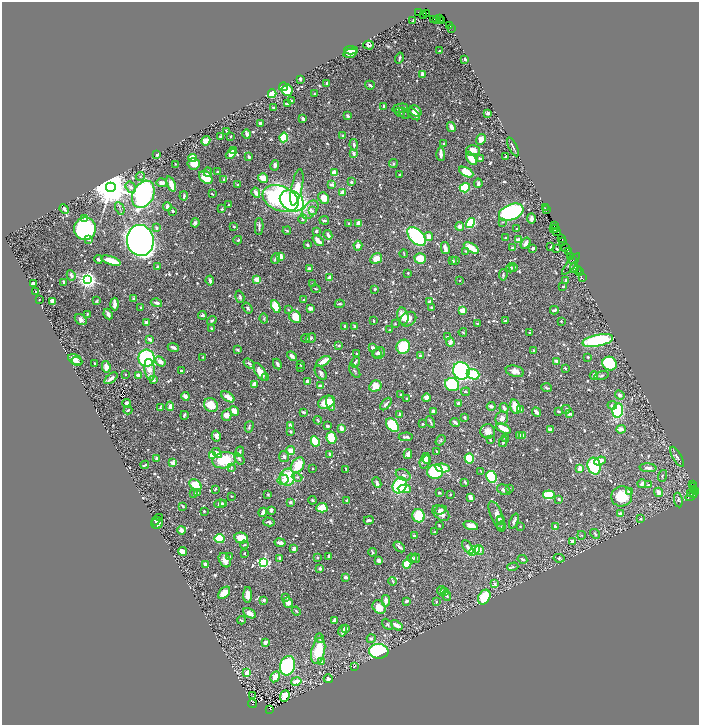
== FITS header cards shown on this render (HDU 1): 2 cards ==
NAXIS1  =                 1393
NAXIS2  =                 1445

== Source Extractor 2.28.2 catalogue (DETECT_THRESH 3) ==
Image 1393 x 1445 px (HDU 1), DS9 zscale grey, zoomed out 1/2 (1 PNG px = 2 x 2 image px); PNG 701 x 727 px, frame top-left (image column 1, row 1445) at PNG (2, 2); each listed source drawn as its Kron ellipse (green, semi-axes under 4 px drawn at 4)
Background 0.728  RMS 0.0088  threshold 0.0265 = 3 sigma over >= 5 px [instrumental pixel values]
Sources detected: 939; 55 cannot appear on this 1/2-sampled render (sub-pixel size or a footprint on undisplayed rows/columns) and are neither listed nor drawn; of the other 884, the 500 brightest by FLUX_AUTO listed and drawn (384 fainter detections omitted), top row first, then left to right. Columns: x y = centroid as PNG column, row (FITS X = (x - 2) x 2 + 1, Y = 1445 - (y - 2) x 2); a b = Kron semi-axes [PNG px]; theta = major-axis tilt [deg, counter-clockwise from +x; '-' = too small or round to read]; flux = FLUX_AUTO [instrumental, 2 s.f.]
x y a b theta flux
419 12 3 2 - 13
426 14 2 1 - 8.1
423 15 2 2 - 250
439 19 2 2 - 170
434 20 2 1 - 12
437 20 2 1 - 34
413 21 3 2 - 2.7
441 21 2 2 - 350
450 25 2 1 - 12
451 28 2 1 - 11
368 45 5 3 - 3.9
351 50 6 4 -3 8.4
440 51 3 2 - 2.3
350 53 7 4 14 8.2
399 58 5 2 - 2.7
465 59 2 2 - 13
422 74 4 3 - 8.4
300 79 3 2 - 5.3
327 83 3 2 - 2.9
370 85 5 2 - 3.7
283 87 4 3 - 57
287 90 5 5 - 53
272 94 4 4 - 30
314 94 2 2 - 2.6
292 101 3 2 - 2.1
287 103 3 3 - 2.6
384 107 4 2 - 3.9
273 108 3 2 - 2.2
400 108 8 2 12 9
416 111 6 5 - 11
400 112 5 2 - 2.1
404 113 6 3 -54 2.1
488 113 2 2 - 9.8
414 114 7 3 -42 9.2
348 116 4 3 - 4.1
303 119 4 2 - 6.1
260 123 3 2 - 7.7
451 127 5 3 - 8.4
226 131 4 2 - 1.9
247 134 4 3 - 10
221 136 3 3 - 3
231 136 2 2 - 2.4
343 136 4 3 - 5.1
284 137 5 3 - 100
481 139 5 4 - 11
206 141 5 3 - 16
443 143 2 2 - 3.4
354 145 6 3 -83 5.4
513 147 10 2 -63 3.5
234 150 3 2 - 6.5
473 150 7 5 1 18
354 153 3 3 - 5.4
231 154 6 4 42 15
441 154 7 3 -88 12
157 155 3 2 - 2.4
249 157 3 2 - 5.6
506 157 3 2 - 2.8
193 158 4 4 - 29
471 158 7 4 -58 36
480 159 3 3 - 3.9
175 164 3 2 - 2.1
194 164 6 5 - 26
393 164 4 4 - 2.8
275 165 5 4 - 5.4
208 172 4 3 - 2.7
217 172 3 2 - 2.1
466 172 8 4 -29 34
334 173 3 3 - 26
399 175 2 2 - 2.6
140 176 5 3 - 2.3
206 177 8 5 -43 46
263 178 5 4 - 20
224 180 3 2 - 4.4
351 182 3 3 - 3.3
162 183 5 4 - 9.4
478 183 5 3 - 4.1
171 184 8 3 -69 19
238 185 2 2 - 3.2
332 185 4 3 - 7.1
111 187 5 5 - 7300
131 187 6 4 -59 6.3
297 187 18 5 78 39
465 188 5 4 - 110
256 193 5 3 - 11
342 193 3 2 - 19
143 194 14 10 61 450
212 194 3 2 - 3.3
184 196 4 2 - 2.6
324 198 6 4 -49 28
280 199 19 12 -23 320
292 201 13 9 -32 420
229 205 3 2 - 3.2
167 207 4 3 - 7
120 208 6 3 -64 3
545 208 2 1 - 40
64 209 5 2 - 9.3
222 209 2 2 - 5.1
310 210 10 6 51 10
546 210 3 2 - 54
173 211 3 2 - 2.8
312 211 4 3 - 2.1
511 212 13 7 22 490
84 218 4 3 - 6.1
531 218 5 3 - 5.8
303 219 4 3 - 2.5
324 220 5 2 - 2.5
502 222 4 3 - 2.1
195 223 5 3 - 4.8
359 223 4 3 - 17
470 223 5 4 - 120
349 224 2 2 - 5.4
554 225 3 2 - 48
234 226 2 2 - 2
460 226 4 4 - 6.9
259 227 8 2 88 4.8
157 228 3 2 - 3.1
556 228 4 1 - 50
85 229 11 11 - 300
517 229 2 2 - 3.9
554 229 2 1 - 9.7
287 231 4 2 - 2
316 231 3 2 - 4
556 231 2 1 - 5.6
328 235 5 2 - 6.9
429 236 4 3 - 15
416 237 11 6 -46 180
505 237 2 2 - 1.8
89 239 2 2 - 12
561 239 3 1 - 51
140 240 15 13 -81 2100
238 240 4 3 - 2.4
519 240 2 2 - 27
318 241 6 2 -44 18
563 241 3 1 - 43
525 243 6 3 56 7.2
308 245 3 2 - 5.1
358 246 5 4 - 9.6
550 247 4 2 - 2
566 247 2 1 - 14
445 248 6 3 -77 9.6
471 248 8 3 -31 34
512 248 3 2 - 4
533 248 3 2 - 5.3
557 249 4 2 - 2.4
466 251 3 3 - 2.7
568 252 3 2 - 66
404 254 4 2 - 1.9
571 256 2 1 - 29
280 257 4 3 - 30
376 258 6 5 - 17
420 258 6 5 - 30
98 259 4 3 - 4.4
275 259 5 2 - 4.1
455 260 3 3 - 3.6
572 260 3 1 - 57
111 261 10 3 -18 34
452 261 4 3 - 4
571 264 13 4 53 5.6
157 267 4 3 - 4.2
513 267 4 3 - 2.9
309 268 4 4 - 4.1
511 268 4 3 - 1.9
574 268 5 3 - 4.7
578 269 2 1 - 9.6
579 271 2 1 - 13
408 273 2 2 - 2
71 275 5 3 - 5.1
503 275 6 3 84 2.7
330 277 3 3 - 11
582 277 3 2 - 10
88 280 4 4 - 970
257 280 4 3 - 16
566 280 4 2 - 3
210 281 5 2 - 4.9
459 281 2 2 - 2.6
64 283 4 2 - 3.3
33 284 3 3 - 12
313 284 3 3 - 2.4
563 287 2 2 - 2.1
316 289 5 2 - 2.2
375 289 2 2 - 3.4
36 291 2 2 - 2.9
240 297 6 3 -74 3.3
39 299 2 2 - 2.3
134 299 3 2 - 9
304 300 3 2 - 2.6
52 301 4 3 - 14
97 301 3 2 - 2.5
430 302 3 2 - 6.3
156 303 6 3 -15 6.7
115 304 6 2 -88 13
340 304 5 2 - 2.8
141 307 2 2 - 1.8
276 307 6 4 -63 67
431 307 2 2 - 3.2
248 308 6 3 -54 3.7
310 308 3 3 - 9.7
288 310 3 2 - 2.1
463 310 3 3 - 19
554 310 4 3 - 4.8
87 314 2 2 - 2.1
108 314 5 3 - 5
202 315 4 3 - 3.1
403 316 8 5 -77 24
295 317 7 5 -53 28
81 319 6 5 - 6.3
264 319 5 3 - 2.2
408 319 8 6 35 13
212 321 5 3 - 2.5
374 321 3 2 - 1.9
505 321 3 2 - 1.9
561 321 2 2 - 2.2
147 323 3 2 - 15
477 323 3 2 - 2.1
395 324 2 2 - 2.5
345 326 3 3 - 5.2
355 326 4 2 - 2.3
211 328 3 3 - 2
390 330 3 2 - 2.2
463 332 4 2 - 2.6
530 333 2 2 - 2
447 337 4 3 - 2.1
305 338 4 3 - 1.9
311 338 5 4 - 2.8
150 339 3 2 - 6.8
598 340 15 6 12 190
450 342 4 3 - 9.1
339 345 3 3 - 1.8
173 347 5 3 - 7.5
403 347 7 6 - 120
373 348 3 3 - 7.1
237 350 3 2 - 3.5
534 350 4 3 - 2.5
377 353 4 4 - 3.3
379 353 6 5 - 6.6
357 354 2 2 - 2.2
292 356 5 3 - 7.2
421 356 3 2 - 5.8
203 357 2 2 - 2.1
588 357 2 2 - 1.9
147 358 8 8 - 190
75 360 8 4 -26 11
77 361 5 3 - 4.9
160 361 6 4 -37 11
323 361 8 3 31 19
557 361 4 2 - 9.5
355 362 6 3 55 3.2
95 363 3 2 - 2.6
249 363 6 3 -36 3.6
277 364 5 3 - 5.3
609 364 7 6 - 95
300 365 4 2 - 2.1
106 367 6 3 -80 10
301 367 2 2 - 1.8
565 368 3 2 - 3.7
150 370 11 5 -81 19
182 371 3 2 - 6.9
355 371 7 3 -55 2.3
461 371 9 8 - 340
515 371 9 5 -14 15
260 372 10 5 -57 22
321 373 8 5 -56 5.2
125 374 2 2 - 2
473 374 6 5 - 83
139 375 3 2 - 13
601 375 7 3 12 3.1
594 376 4 3 - 5.8
111 378 7 2 40 9.1
265 378 4 3 - 2.4
154 380 3 3 - 5.8
308 382 4 3 - 16
254 384 4 2 - 14
452 385 7 6 - 140
320 386 4 3 - 13
375 386 6 5 - 26
547 388 5 2 - 2.6
466 392 4 3 - 1.9
401 394 2 2 - 2.9
620 395 5 4 - 6.9
185 396 4 2 - 12
228 397 7 3 -34 19
426 398 4 4 - 8.9
407 399 3 2 - 2.2
326 402 9 6 24 43
127 403 4 3 - 9.9
331 403 7 4 -75 13
459 403 3 3 - 7.5
386 404 7 3 49 4.8
211 405 7 6 - 35
612 405 5 3 - 4.5
170 406 5 3 - 13
491 406 4 3 - 5.6
160 407 4 2 - 2.2
515 407 7 5 -76 37
504 408 5 3 - 5.6
566 409 4 3 - 1.9
128 410 4 2 - 2.1
521 410 4 3 - 9.5
234 411 5 4 - 15
433 411 2 2 - 17
559 411 4 2 - 2.8
618 411 7 5 80 100
303 412 3 2 - 3
537 412 5 3 - 9.1
400 414 3 2 - 5
570 414 4 2 - 4.4
184 415 4 2 - 3.9
227 415 5 5 - 16
465 417 3 2 - 4.5
502 418 7 6 - 9.6
318 420 4 3 - 2.2
430 422 6 2 -61 3
455 422 5 2 - 4.4
422 424 2 2 - 5.8
290 425 4 2 - 6.6
392 425 8 5 -50 100
327 426 3 2 - 4.2
249 427 6 2 75 2.8
341 428 3 3 - 9.8
503 428 8 3 -27 38
621 429 4 3 - 12
550 430 3 3 - 5.7
290 431 3 3 - 2.9
488 431 7 7 - 12
522 435 3 3 - 3.1
216 436 6 4 -77 6.2
520 436 3 3 - 9
406 437 7 3 2 4
331 438 6 5 - 43
505 438 3 2 - 3.5
441 440 6 4 54 2.5
490 440 3 2 - 2.3
315 441 5 3 - 79
503 442 5 2 - 3.5
290 451 4 4 - 13
437 451 3 2 - 2.4
240 452 5 2 - 3.2
217 453 6 3 -44 9.6
330 454 3 3 - 7.2
408 454 5 3 - 11
213 456 4 4 - 37
284 457 5 5 - 4.6
677 457 11 3 -60 3.9
157 458 4 2 - 3.9
469 458 5 4 - 54
239 459 6 3 -54 4.7
224 460 12 8 11 62
427 460 4 3 - 5.2
425 461 8 5 75 18
600 461 6 3 22 20
173 463 3 2 - 30
145 465 4 2 - 2.9
298 465 8 6 57 48
594 466 8 6 -75 110
231 468 4 2 - 2.3
313 468 3 2 - 1.8
442 468 7 4 -12 26
580 468 3 3 - 17
648 468 8 3 -4 8.9
346 469 2 2 - 1.8
481 471 4 3 - 2.1
435 472 8 7 - 190
403 475 8 5 -25 6.1
662 476 6 3 73 2.3
287 477 8 7 - 63
297 477 5 3 - 3
492 477 6 5 - 130
283 480 6 5 - 6.8
377 482 6 3 -66 5.6
465 482 3 2 - 3.1
642 484 4 3 - 7.3
195 485 6 4 -38 34
400 485 8 6 61 130
648 485 3 3 - 2.5
692 485 2 2 - 72
693 487 2 2 - 7.9
215 489 4 2 - 2.6
404 489 6 4 -3 21
509 489 3 3 - 3.5
694 489 3 1 - 18
504 490 7 5 -24 5.3
198 492 4 3 - 3.2
629 492 3 3 - 7
658 492 5 3 - 11
696 492 2 1 - 18
194 493 4 3 - 2.9
439 493 3 3 - 3.6
693 493 3 2 - 58
450 494 2 2 - 1.9
691 494 4 1 - 49
268 495 3 3 - 2.1
549 495 6 4 7 140
231 496 2 2 - 2.4
622 496 10 10 - 59
691 496 6 2 33 130
470 497 3 3 - 15
559 499 2 2 - 3.8
312 500 4 3 - 2.4
347 500 3 3 - 2.1
678 500 7 3 -80 2.9
290 502 3 2 - 5.6
220 504 6 3 4 8.1
224 504 4 3 - 2.8
183 506 4 2 - 2.5
322 508 5 4 - 50
271 510 2 2 - 13
441 510 6 3 20 7.1
204 511 2 2 - 3
263 512 4 2 - 8.9
441 513 9 6 -37 14
620 514 4 2 - 8.6
496 515 15 6 -68 13
419 516 7 6 - 82
159 518 3 2 - 2.2
500 519 3 2 - 3
640 519 2 2 - 3.5
369 520 5 2 - 4.7
156 521 4 3 - 3.3
500 521 3 2 - 3.6
514 521 8 2 67 4.2
269 522 6 3 -16 4.1
157 523 6 5 - 13
439 526 3 2 - 2.1
471 526 7 3 -16 15
501 526 5 3 - 2.1
520 526 2 2 - 2.4
555 527 4 3 - 5
181 530 4 3 - 9.9
435 532 3 2 - 2.5
595 534 5 3 - 2.7
581 535 4 3 - 1.8
414 536 3 2 - 4.3
220 538 5 4 - 64
241 538 7 5 -12 44
572 541 3 2 - 9.5
280 543 5 3 - 8.5
244 545 4 3 - 2
399 547 6 2 -39 4.4
468 547 8 4 -54 7.4
294 549 4 2 - 9.1
479 550 5 4 - 6.1
183 551 4 4 - 16
474 551 6 4 40 110
372 552 4 2 - 3.6
244 553 2 2 - 2.1
329 556 3 2 - 7.2
230 557 4 3 - 1.8
280 558 3 2 - 2.7
318 558 3 2 - 1.8
412 558 5 4 - 5.1
416 558 5 4 - 2.1
559 558 5 4 - 3.7
522 559 5 3 - 4.3
225 560 7 5 -58 16
379 560 3 3 - 9.9
263 562 4 3 - 330
407 564 4 4 - 54
206 565 4 3 - 8.6
513 567 5 3 - 3.2
320 568 2 2 - 15
345 577 3 2 - 5.8
393 581 4 2 - 2.3
494 584 4 3 - 4.7
442 591 5 4 - 2.9
445 591 3 2 - 3.3
224 593 7 4 44 25
248 595 8 4 88 12
447 595 6 3 -67 3.5
286 597 4 3 - 3.9
484 597 8 5 59 59
264 600 3 3 - 4.7
386 601 6 3 82 11
407 601 4 2 - 4.7
436 602 2 2 - 3
288 603 5 4 - 12
379 607 7 6 - 25
296 611 5 2 - 2.7
250 613 7 4 -28 13
241 620 4 2 - 3.1
334 620 4 3 - 7.7
388 624 6 3 -47 2.4
397 625 6 2 -35 19
346 628 3 2 - 2
343 631 6 2 74 6.6
320 638 5 4 - 4.3
371 639 4 3 - 4.2
266 642 3 3 - 7
318 651 13 6 77 66
379 651 10 7 -5 300
321 661 4 3 - 3.4
287 666 10 7 73 260
355 666 3 2 - 2.2
247 673 3 3 - 34
275 677 6 3 61 21
328 679 4 3 - 5.6
296 681 5 3 - 16
253 695 3 1 - 5.3
285 696 6 4 69 37
252 704 4 3 - 300
270 709 3 2 - 110
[384 fainter detections neither listed nor drawn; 55 sub-pixel or undisplayed-footprint detections neither listed nor drawn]